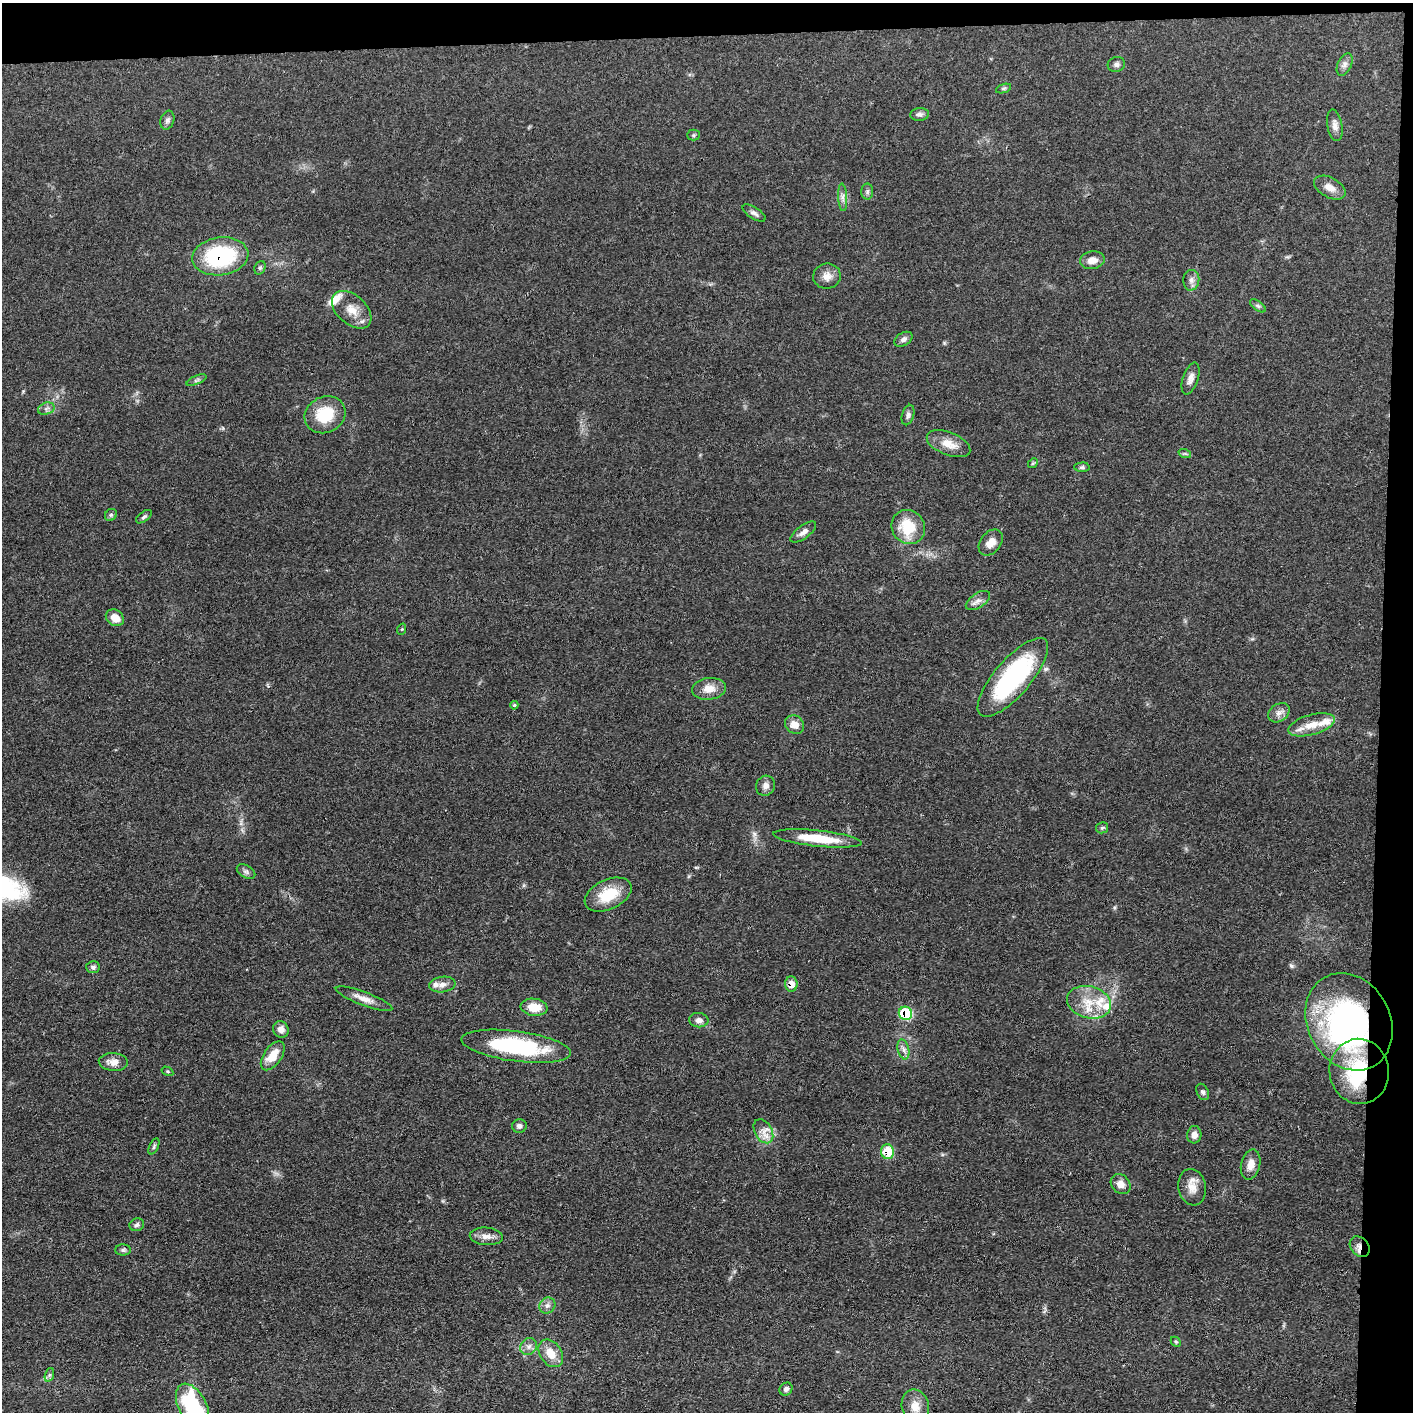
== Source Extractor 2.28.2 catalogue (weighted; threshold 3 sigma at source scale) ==
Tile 3 of 3 x 3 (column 3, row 1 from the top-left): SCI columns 2826-4236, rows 2837-4246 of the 4237 x 4260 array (HDU 1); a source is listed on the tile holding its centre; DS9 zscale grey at full resolution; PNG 1415 x 1414 px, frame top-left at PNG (2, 3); each listed source drawn as its Kron ellipse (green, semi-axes under 4 px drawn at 4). Shown black and unused: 5% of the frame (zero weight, under 3 of 4 exposures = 1% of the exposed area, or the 3 px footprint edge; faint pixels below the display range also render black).
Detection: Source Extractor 2.28.2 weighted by HDU 2 'WHT'; one run over the whole footprint, this tile lists its part. Background 0.0581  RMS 0.0054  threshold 0.0244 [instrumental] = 3 sigma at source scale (4.5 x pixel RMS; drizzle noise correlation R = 1.50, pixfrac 1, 0.05/0.05 arcsec/px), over >= 5 px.
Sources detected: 91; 2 inside a brighter object's white glare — neither listed nor drawn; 5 inside a brighter listed object's ellipse — not listed separately; the other 84 listed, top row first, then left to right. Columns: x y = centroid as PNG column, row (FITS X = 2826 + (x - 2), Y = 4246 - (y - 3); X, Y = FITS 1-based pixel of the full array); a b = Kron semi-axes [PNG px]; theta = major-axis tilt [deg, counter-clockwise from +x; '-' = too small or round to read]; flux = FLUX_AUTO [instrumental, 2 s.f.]
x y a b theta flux
1116 64 9 7 13 1.7
1345 65 12 7 66 2.5
1004 88 8 3 19 0.86
920 114 9 6 6 1.7
167 120 9 6 71 1.9
1335 125 16 7 -80 3.2
693 135 6 5 - 0.88
1330 188 17 10 -28 5.1
867 192 8 6 -90 1.4
843 197 14 4 -87 2.4
754 213 13 5 -33 2
220 256 28 19 7 51
1092 260 12 8 9 4.8
260 268 7 5 68 1.1
827 276 14 12 8 4.6
1191 280 10 8 85 2.6
1258 306 9 4 -35 1.2
352 310 23 14 -42 9.1
903 339 10 6 32 2
1190 378 17 7 71 3.3
196 380 11 4 23 1.3
46 409 8 6 18 1.8
325 415 21 18 27 21
908 415 10 6 74 1.6
949 444 23 11 -21 8.2
1185 454 6 4 -19 0.88
1033 463 5 4 - 0.66
1082 467 7 4 1 1
111 515 6 5 - 1
144 517 9 4 37 1.1
908 527 17 16 - 19
803 532 15 6 37 3
991 542 14 10 51 5.2
978 600 14 7 34 2.9
115 618 10 8 -35 6
402 629 6 3 71 0.52
1013 677 50 18 49 75
709 689 17 11 7 6.4
514 705 4 3 - 0.81
1279 713 12 8 34 3.1
795 725 10 8 -38 5
1312 725 24 10 16 9
766 786 10 9 - 3
1102 828 6 5 - 0.98
818 838 44 8 -6 20
246 871 10 6 -30 1.6
608 895 25 15 25 17
93 967 7 6 - 1.3
442 984 13 7 8 3.2
791 984 7 6 - 5.4
364 999 30 6 -20 5.3
1089 1002 22 16 -14 14
534 1007 13 8 -7 9.5
905 1013 7 6 - 27
699 1020 9 7 -6 2.9
1349 1022 51 41 -61 150
281 1029 8 7 - 3.4
516 1046 55 15 -8 52
903 1049 10 5 -76 2.1
273 1056 16 9 55 9.7
113 1062 15 9 -4 4.6
167 1071 6 4 -31 0.66
1359 1071 32 30 -81 43
1203 1092 8 6 -63 1.4
519 1126 7 7 - 1.8
763 1131 13 8 -60 4.6
1194 1135 9 7 85 3.3
154 1146 8 4 64 1
887 1152 7 6 - 15
1251 1165 15 9 76 5.4
1121 1184 11 9 -46 4.2
1192 1187 18 13 -80 6.6
137 1225 7 6 - 1.4
486 1236 16 9 -4 4.1
1360 1247 11 8 -47 3.6
123 1250 8 5 0 1.3
547 1306 8 7 - 2.2
1176 1342 6 4 -45 0.71
529 1346 9 7 45 2.6
551 1353 15 10 -56 8.8
49 1375 7 4 71 1
786 1389 7 6 - 1.9
192 1406 24 14 -62 53
915 1406 17 13 -78 7
Overlapping masked pixels (flux is a lower limit): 7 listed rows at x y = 220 256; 791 984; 905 1013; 1349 1022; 1359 1071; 887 1152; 1360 1247
Isophote crosses this tile's border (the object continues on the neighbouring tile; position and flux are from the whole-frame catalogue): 1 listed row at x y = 192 1406